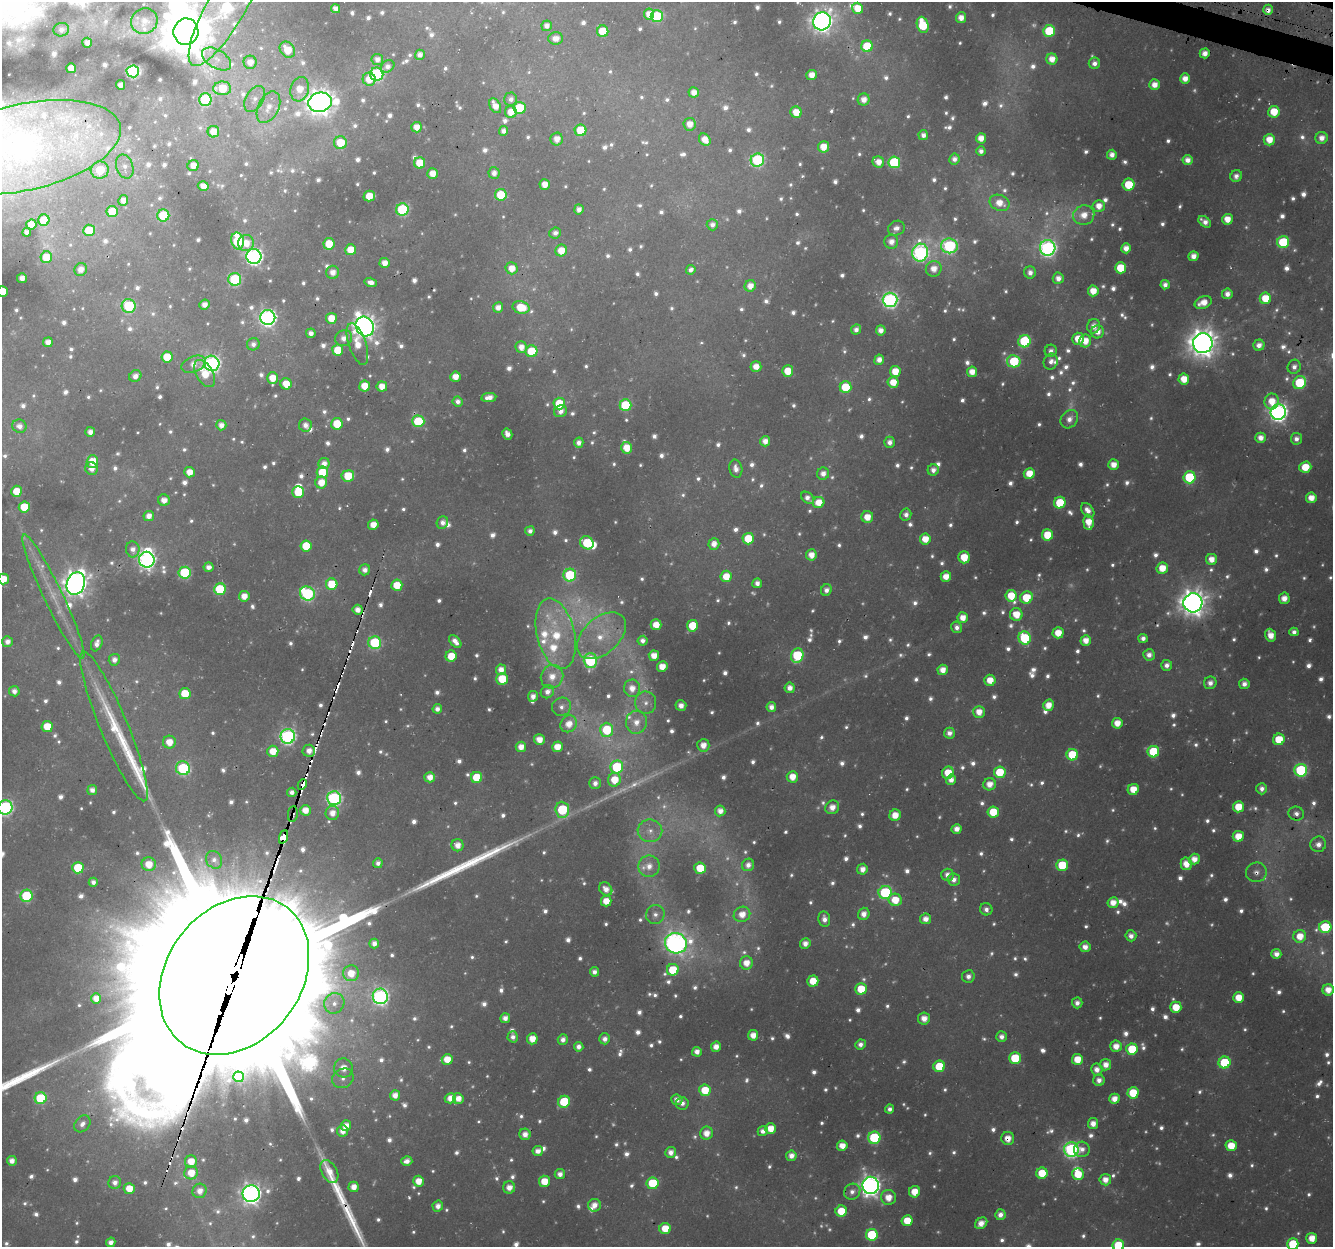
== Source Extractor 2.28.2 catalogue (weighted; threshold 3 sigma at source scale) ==
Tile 10 of 4 x 4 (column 2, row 3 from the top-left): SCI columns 1363-2693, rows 1571-2815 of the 5380 x 5581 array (HDU 1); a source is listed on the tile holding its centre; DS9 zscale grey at full resolution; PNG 1335 x 1249 px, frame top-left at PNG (2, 2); each listed source drawn as its Kron ellipse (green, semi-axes under 4 px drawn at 4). Shown black and unused: <1% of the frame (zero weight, under 3 of 4 exposures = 4% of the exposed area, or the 3 px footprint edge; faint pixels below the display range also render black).
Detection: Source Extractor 2.28.2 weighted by HDU 2 'WHT'; one run over the whole footprint, this tile lists its part. Background 0.0218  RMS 0.0049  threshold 0.0219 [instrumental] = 3 sigma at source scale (4.5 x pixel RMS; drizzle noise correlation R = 1.50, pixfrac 1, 0.0396/0.0396 arcsec/px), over >= 5 px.
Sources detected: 1399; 239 too faint to see at this stretch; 4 inside a brighter object's white glare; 20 cosmic-ray / hot-pixel residue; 10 long thin detections or spike segments (spike, bleed or trail) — neither listed nor drawn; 29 inside a brighter listed object's ellipse — not listed separately; of the other 1097, all 500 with FLUX_AUTO >= 3.28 (the completeness limit of this list) listed and drawn (597 fainter detections not listed), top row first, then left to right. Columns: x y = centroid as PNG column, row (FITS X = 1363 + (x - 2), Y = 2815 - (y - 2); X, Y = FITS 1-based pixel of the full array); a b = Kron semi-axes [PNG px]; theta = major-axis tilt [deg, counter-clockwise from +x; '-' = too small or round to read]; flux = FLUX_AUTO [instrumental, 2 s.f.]
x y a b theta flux
226 7 67 19 60 90
336 8 4 4 - 4.4
858 8 6 5 - 13
1268 10 5 5 - 4
649 14 5 5 - 8.2
657 16 6 6 - 50
961 18 5 5 - 5
144 21 13 12 - 6.5
822 21 9 8 - 480
923 25 8 5 -73 33
547 26 5 5 - 4.2
61 30 8 7 - 3.5
603 31 6 5 - 20
1049 31 6 6 - 33
186 32 13 12 - 2100
556 38 7 6 - 6.2
87 43 5 5 - 3.6
867 46 6 5 - 27
287 50 8 7 - 12
1205 53 5 5 - 5.3
420 55 5 5 - 4
217 59 16 9 -32 5.2
377 59 6 5 - 4.3
1052 59 5 5 - 7.9
250 62 6 6 - 5.4
1094 63 6 5 - 3.7
387 66 7 5 34 3.7
71 68 5 5 - 8.4
133 71 6 6 - 97
377 74 6 6 - 83
812 75 5 5 - 8
369 79 6 6 - 10
1185 79 5 5 - 7
121 85 5 4 - 3.4
1154 85 5 5 - 6.9
222 88 9 7 1 18
300 89 12 9 75 9
694 92 5 5 - 6.4
255 99 14 8 61 4.2
511 99 6 6 - 3.5
205 100 6 6 - 68
864 100 6 6 - 6.2
320 102 12 9 16 780
495 106 8 5 -61 7.5
268 107 17 10 64 8.3
520 108 6 6 - 30
511 112 6 6 - 9.3
796 112 6 5 - 11
1274 112 6 5 - 16
690 124 6 6 - 6.6
417 127 5 5 - 7.3
581 130 6 6 - 24
504 131 5 4 - 3.6
213 132 6 5 - 8.1
923 135 5 5 - 3.9
981 138 5 5 - 7.8
1322 138 6 6 - 5.8
557 139 6 6 - 6.1
705 140 6 5 - 7.9
1269 140 6 5 - 11
340 143 6 6 - 19
23 147 100 43 13 460
823 147 5 5 - 10
981 151 5 4 - 3.5
1112 155 5 5 - 4.7
954 159 5 5 - 4
757 160 7 6 - 87
1187 160 5 5 - 5.5
878 162 6 5 - 7.9
894 162 6 6 - 52
420 163 5 5 - 16
125 166 12 8 -73 4.6
193 166 6 5 - 5.9
100 170 9 8 - 21
494 173 6 5 - 4.3
432 174 5 5 - 8.1
1236 176 6 5 - 3.3
545 184 5 5 - 8.2
1129 185 6 6 - 21
203 186 5 5 - 5.8
501 195 6 6 - 22
369 196 6 5 - 13
123 200 5 5 - 5.1
1000 203 10 7 -23 10
1099 206 6 6 - 7.4
579 209 5 5 - 4.4
402 210 6 6 - 69
112 212 6 5 - 16
163 215 6 6 - 36
1084 215 10 9 - 8.3
1227 219 5 5 - 9
44 220 6 5 - 19
1205 222 7 5 -37 5
31 224 5 5 - 11
712 225 5 5 - 3.6
896 228 8 7 - 4.3
89 230 6 5 - 19
27 232 4 4 - 3.4
555 233 6 5 - 3.7
238 241 8 6 -78 62
891 242 7 7 - 6
1283 242 6 6 - 46
246 243 8 8 - 8.2
329 244 5 5 - 15
949 246 8 7 - 100
1048 248 8 7 - 220
1126 248 5 5 - 6.5
351 250 5 5 - 14
561 251 6 6 - 11
920 253 9 8 - 190
254 256 7 7 - 250
1193 256 5 5 - 6.1
46 257 6 5 - 16
385 263 5 5 - 6.5
512 268 6 6 - 8.9
1121 268 5 5 - 22
81 269 7 6 - 6
934 269 8 8 - 7
691 270 5 4 - 3.4
333 272 6 6 - 5.4
1030 272 6 6 - 4.2
22 278 5 5 - 3.5
1058 278 6 5 - 5.2
235 279 6 6 - 76
371 282 6 4 -15 3.9
1165 285 4 4 - 4
750 286 6 5 - 7
2 291 5 5 - 18
1093 291 5 5 - 10
1227 294 5 5 - 5
1265 298 6 5 - 16
890 300 7 7 - 180
1203 303 9 6 23 9
204 305 5 5 - 4
129 306 7 7 - 56
498 307 5 5 - 5
521 307 8 6 -14 18
268 317 7 7 - 250
331 318 5 5 - 12
365 326 10 8 -56 530
1094 326 7 6 - 5.5
856 330 5 5 - 3.7
881 330 5 5 - 5.6
1098 332 6 6 - 6.1
311 333 5 4 - 3.8
344 338 8 7 - 4.9
1078 339 6 6 - 12
1024 341 6 6 - 53
1085 341 6 6 - 10
48 342 5 5 - 5.6
1203 343 10 10 - 930
253 344 6 6 - 3.5
357 344 21 8 -71 12
1259 345 6 5 - 5.4
521 347 6 5 - 6.1
338 350 5 5 - 18
531 351 6 6 - 25
1051 351 6 6 - 3.4
167 357 5 5 - 18
879 360 5 5 - 5.5
1014 361 7 6 - 37
1051 362 8 7 - 3.5
212 363 8 7 - 180
193 364 13 7 22 6.2
756 367 5 5 - 7.8
1294 367 7 6 - 3.8
788 371 5 5 - 13
895 371 5 5 - 12
972 372 5 5 - 7.7
204 373 15 8 -59 15
135 376 6 5 - 4.4
455 377 5 5 - 8
273 378 5 5 - 10
1184 379 5 5 - 12
893 382 5 5 - 10
1300 383 7 6 - 41
286 384 6 5 - 11
364 386 5 5 - 11
382 387 5 5 - 8.3
845 387 6 6 - 23
489 397 7 4 9 5.5
458 401 5 5 - 3.3
1272 401 8 7 - 11
559 403 6 5 - 22
625 405 6 6 - 41
561 411 7 5 34 3.7
1278 412 8 7 - 330
1069 419 10 8 51 5.4
418 421 6 6 - 34
337 424 6 5 - 19
221 425 5 5 - 5.1
305 425 6 6 - 3.8
19 426 7 6 - 4.3
90 432 5 5 - 4
507 434 6 5 - 5
1260 438 5 5 - 5.7
1296 439 6 5 - 3.7
765 441 5 5 - 5.9
890 442 5 5 - 4.2
579 443 5 4 - 4.2
627 448 6 5 - 12
92 461 6 5 - 13
324 464 6 5 - 5.4
1113 465 5 5 - 7.5
1305 467 6 5 - 15
91 469 6 6 - 5.5
736 469 9 6 -78 4.6
933 470 6 5 - 4.3
190 472 5 5 - 8.2
322 472 6 6 - 23
823 474 6 6 - 4.8
1029 474 5 5 - 12
348 476 6 5 - 21
1190 477 6 6 - 43
321 482 6 6 - 10
16 491 5 5 - 13
298 492 6 5 - 22
807 498 7 5 -40 3.9
1311 498 5 5 - 8.2
164 500 6 5 - 4.7
819 502 6 5 - 11
1060 503 6 5 - 23
24 507 5 5 - 24
1088 510 8 5 -53 5.3
906 515 6 5 - 3.9
149 516 5 5 - 5.5
867 517 6 6 - 8.8
1088 522 7 5 -85 12
442 523 6 5 - 3.5
373 525 5 5 - 8.9
530 531 5 4 - 3.7
1047 535 5 5 - 20
748 539 6 5 - 19
925 539 5 5 - 10
587 543 7 6 - 24
714 544 6 5 - 5.8
306 546 6 5 - 21
133 549 8 7 - 4.3
811 555 5 5 - 7.8
964 557 6 5 - 15
1211 559 5 5 - 7.2
147 560 8 7 - 210
208 567 5 4 - 4.2
1162 568 6 5 - 12
365 570 5 5 - 4.1
185 573 6 6 - 55
570 575 6 6 - 50
726 576 6 5 - 11
946 577 5 5 - 9.1
3 579 5 5 - 12
757 583 5 5 - 4.2
76 584 11 9 70 700
332 584 5 5 - 22
397 585 5 5 - 16
220 589 6 6 - 41
826 590 6 5 - 4
307 594 8 7 - 100
53 596 69 9 -64 20
244 596 5 5 - 7.8
1011 596 6 5 - 15
1026 597 6 6 - 20
1284 598 6 5 - 5.6
1193 603 9 9 - 770
358 610 5 5 - 5.8
1016 614 6 6 - 12
963 618 5 5 - 8.1
656 625 5 5 - 9.9
692 626 5 5 - 20
957 627 6 5 - 3.6
1294 632 4 4 - 3.3
1058 633 5 5 - 11
556 634 36 19 -76 38
1270 635 6 5 - 8.8
601 636 29 18 42 22
1025 638 7 6 - 41
1143 638 4 4 - 3.5
1086 640 5 5 - 8
455 641 7 4 -48 5.1
643 641 5 5 - 3.6
7 642 5 5 - 4.4
97 643 8 5 68 4.3
375 643 6 6 - 65
797 655 7 6 - 41
1149 655 6 5 - 4.6
451 656 5 5 - 15
654 656 5 5 - 8.7
114 660 6 5 - 3.8
590 660 7 6 - 85
1167 665 5 5 - 4
662 667 5 5 - 9.7
501 670 5 5 - 6.4
943 670 5 5 - 7.6
552 677 12 11 - 9.7
502 679 6 5 - 23
990 680 5 5 - 9.9
1210 683 6 6 - 4.4
1244 684 5 5 - 4.1
632 688 8 8 - 7.3
790 688 5 5 - 5.3
14 691 5 5 - 4.1
547 692 7 6 - 4.7
185 693 5 5 - 19
533 696 5 5 - 4.8
646 703 11 10 - 4.9
1048 705 6 5 - 9
681 706 5 5 - 4.1
561 707 10 9 - 3.9
771 707 5 4 - 4.9
437 709 5 4 - 4.2
979 712 6 6 - 7.5
636 722 11 10 - 7.6
1117 723 5 5 - 8.9
569 724 9 8 - 9.1
114 726 81 14 -67 35
47 727 5 5 - 16
607 730 7 6 - 32
949 733 5 5 - 4
288 736 7 7 - 170
1279 739 6 5 - 18
539 740 5 5 - 8.1
169 742 6 6 - 9.1
703 745 6 6 - 7
521 747 5 5 - 7.3
557 747 5 5 - 10
273 751 5 5 - 11
309 751 6 6 - 6.2
1153 752 6 6 - 32
1072 755 6 5 - 28
617 767 6 6 - 44
183 768 7 7 - 80
1301 770 6 6 - 72
1000 772 6 5 - 20
948 773 6 5 - 15
430 777 5 5 - 7.2
477 777 5 5 - 25
792 777 6 5 - 9.9
614 780 7 6 - 14
951 780 5 5 - 5.2
595 783 6 5 - 3.4
302 784 5 3 - 380
990 784 6 6 - 8
1133 789 5 5 - 12
1262 789 5 5 - 3.7
92 790 5 5 - 4.4
292 792 4 4 - 3.5
334 798 7 7 - 150
5 807 7 7 - 140
832 807 7 6 - 6.4
1238 807 5 5 - 16
305 810 5 5 - 8
562 810 8 7 - 46
720 811 5 5 - 5.8
993 812 5 5 - 19
332 813 7 6 - 6.8
293 814 8 4 82 3.5
1296 814 8 7 - 3.8
895 815 6 5 - 9.4
957 829 5 5 - 5.7
650 831 12 11 - 6.2
1238 836 5 5 - 12
283 837 7 4 70 1800
1318 844 8 7 - 4.8
458 845 6 6 - 7
1194 859 5 5 - 6.6
214 860 9 7 -55 3.5
378 863 5 4 - 3.3
149 864 7 6 - 11
1186 864 6 5 - 8.6
748 865 6 6 - 4.3
1062 865 6 5 - 28
649 866 10 10 - 6.8
78 868 6 5 - 27
700 868 6 5 - 18
862 869 5 5 - 5.7
1256 872 10 9 - 3.9
947 875 6 6 - 4.2
954 880 6 6 - 4.1
93 882 4 4 - 3.5
606 889 7 6 - 5.6
885 892 7 6 - 75
26 896 6 6 - 45
895 900 6 6 - 13
606 901 5 5 - 10
1113 903 5 5 - 8
986 909 6 6 - 3.4
742 914 8 7 - 9
864 914 6 6 - 5.4
655 915 9 9 - 4
824 919 8 6 -80 4.8
925 919 5 5 - 5.5
1325 927 6 6 - 43
1131 936 5 5 - 4.2
1300 936 6 6 - 11
676 943 11 10 - 360
374 944 5 5 - 3.9
805 944 5 5 - 5.4
1085 947 5 5 - 5.3
1276 954 5 5 - 5.2
746 963 6 6 - 8.8
673 970 6 6 - 22
594 972 4 4 - 3.5
351 973 8 8 - 11
234 975 86 67 52 68000
968 976 6 6 - 3.5
813 981 5 5 - 14
861 989 5 5 - 18
1328 990 5 5 - 8.4
380 996 8 7 - 200
96 998 5 5 - 6.8
1239 998 5 5 - 13
334 1003 10 10 - 4.8
1077 1003 5 5 - 4.1
1176 1007 5 5 - 15
505 1018 5 5 - 4.8
924 1018 6 6 - 6.5
753 1035 5 5 - 7.6
513 1037 5 5 - 3.5
1001 1037 5 5 - 4
532 1039 5 5 - 9.4
605 1039 5 5 - 3.9
563 1040 5 5 - 4
860 1044 5 5 - 3.8
1116 1046 6 5 - 8
579 1047 5 5 - 3.9
716 1047 5 5 - 6.4
1132 1049 6 6 - 25
697 1052 5 4 - 5
1015 1058 6 6 - 29
447 1059 5 5 - 12
1077 1059 5 5 - 13
1225 1063 6 6 - 37
1106 1065 6 5 - 6.4
939 1066 6 5 - 23
343 1068 9 9 - 10
1097 1069 6 6 - 5.4
239 1077 5 5 - 37
343 1078 11 9 30 5.5
1099 1080 6 5 - 4.6
705 1090 6 5 - 18
1133 1093 6 5 - 20
395 1095 5 5 - 5.8
41 1098 6 6 - 37
450 1098 6 5 - 8.3
458 1099 5 5 - 7.2
1114 1099 5 5 - 6.9
677 1100 5 5 - 4.5
564 1102 6 6 - 35
682 1103 6 6 - 3.3
890 1109 4 4 - 3.4
1093 1123 5 5 - 6.3
82 1124 9 7 51 3.6
346 1126 5 5 - 6.7
771 1129 5 5 - 11
343 1131 5 5 - 5.9
763 1131 5 5 - 4.3
706 1133 6 6 - 8
525 1134 5 5 - 5.6
874 1138 6 6 - 55
1008 1138 6 6 - 6.9
842 1146 5 5 - 8.4
1231 1146 5 5 - 15
1071 1149 7 7 - 160
1082 1149 8 7 - 4.4
538 1151 5 5 - 5.4
671 1152 5 5 - 5.1
791 1156 5 5 - 5.2
12 1161 5 5 - 4.8
191 1161 6 6 - 10
407 1161 5 5 - 5
329 1171 12 7 -61 6.9
191 1173 7 6 - 11
1042 1173 5 5 - 18
560 1174 5 5 - 4.4
1078 1174 6 6 - 15
1105 1180 5 5 - 6.9
418 1181 5 5 - 9.6
544 1181 5 5 - 13
115 1183 6 6 - 3.7
652 1183 6 6 - 29
871 1185 8 8 - 400
354 1187 5 5 - 7.1
509 1187 6 6 - 6.6
129 1189 5 5 - 11
200 1191 7 7 - 5.7
852 1192 8 7 - 3.9
914 1192 6 5 - 10
251 1194 8 8 - 400
888 1197 7 7 - 8.5
594 1205 6 6 - 5.9
438 1206 5 5 - 4.8
841 1211 5 5 - 16
1000 1215 5 5 - 4.4
907 1221 5 5 - 14
981 1223 7 5 37 7
665 1229 5 5 - 14
872 1235 6 6 - 45
1312 1238 5 5 - 9.7
111 1242 5 4 - 4.4
1293 1244 6 5 - 29
1118 1245 6 6 - 28
Overlapping masked pixels (flux is a lower limit): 10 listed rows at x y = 1268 10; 23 147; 418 421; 309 751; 302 784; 293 814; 283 837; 1256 872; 234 975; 1008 1138
Isophote crosses this tile's border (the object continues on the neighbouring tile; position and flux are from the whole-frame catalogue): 8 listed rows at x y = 226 7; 23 147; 2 291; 3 579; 5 807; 234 975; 1293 1244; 1118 1245